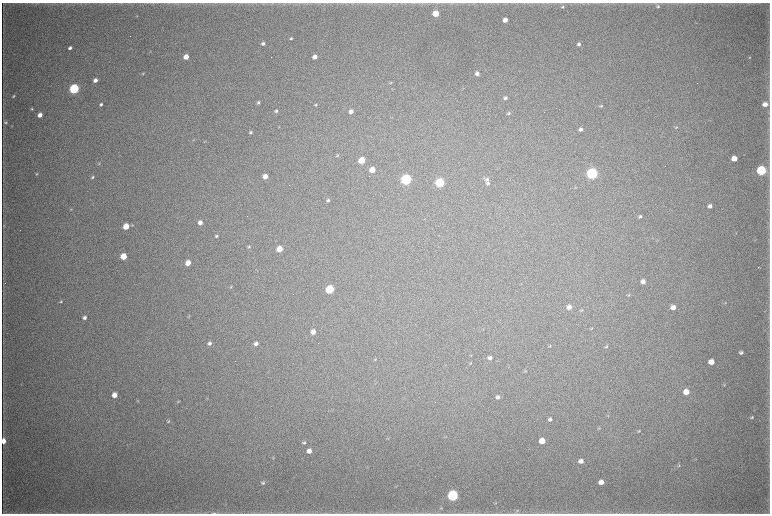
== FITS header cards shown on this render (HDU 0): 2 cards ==
NAXIS1  =                 1536 / length of data axis 1
NAXIS2  =                 1023 / length of data axis 2

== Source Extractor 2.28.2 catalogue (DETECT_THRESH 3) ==
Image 1536 x 1023 px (HDU 0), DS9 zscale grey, zoomed out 1/2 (1 PNG px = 2 x 2 image px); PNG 772 x 516 px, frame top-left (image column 1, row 1022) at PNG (2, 3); no overlay
Background 4100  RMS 36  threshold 109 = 3 sigma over >= 5 px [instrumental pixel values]
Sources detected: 123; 3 cannot appear on this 1/2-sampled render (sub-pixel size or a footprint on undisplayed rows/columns) and are not listed; the other 120 listed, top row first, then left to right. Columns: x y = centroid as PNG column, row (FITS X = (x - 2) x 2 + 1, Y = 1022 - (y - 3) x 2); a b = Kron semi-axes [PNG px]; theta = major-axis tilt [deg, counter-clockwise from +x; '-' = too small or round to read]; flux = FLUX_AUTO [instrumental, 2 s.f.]
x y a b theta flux
326 3 3 2 - 3.4e+03
658 6 5 5 - 1.3e+04
563 7 6 4 29 1.3e+04
436 13 4 4 - 1.6e+05
137 16 4 2 - 4.5e+03
505 20 4 3 - 6.4e+04
291 38 4 3 - 9.5e+03
263 43 4 3 - 1.9e+04
579 44 4 4 - 1.8e+04
70 48 4 3 - 2.3e+04
186 57 4 4 - 7.9e+04
315 57 4 4 - 5.7e+04
749 57 4 3 - 5.8e+03
143 73 4 3 - 8.1e+03
477 74 5 4 - 2.7e+04
95 80 4 3 - 4.0e+04
391 83 5 3 - 7.9e+03
74 89 5 4 - 1.1e+06
392 89 3 2 - 3.0e+03
13 96 4 3 - 8.2e+03
505 98 4 4 - 2.0e+04
258 103 4 3 - 1.2e+04
101 104 3 3 - 1.6e+04
765 104 4 4 - 5.2e+04
316 105 4 3 - 8.3e+03
601 106 5 3 - 8.6e+03
32 109 3 3 - 8.0e+03
276 111 4 4 - 1.3e+04
351 111 4 4 - 3.6e+04
508 113 5 4 - 1.3e+04
40 115 4 3 - 5.6e+04
5 122 5 4 - 1.2e+04
12 126 3 2 - 3.8e+03
279 127 4 2 - 4.6e+03
676 127 4 3 - 8.4e+03
580 129 5 4 - 2.5e+04
251 132 4 3 - 1.3e+04
194 140 4 2 - 4.4e+03
204 142 4 2 - 3.8e+03
337 155 4 3 - 8.7e+03
734 158 4 4 - 9.8e+04
362 160 4 4 - 1.6e+05
99 163 4 4 - 7.4e+03
372 170 4 4 - 1.1e+05
761 170 5 5 - 1.0e+06
592 173 5 5 - 1.8e+06
36 174 4 4 - 8.1e+03
265 176 4 4 - 6.0e+04
92 177 4 3 - 9.0e+03
406 179 5 5 - 1.5e+06
486 179 6 5 - 1.8e+04
440 183 5 4 - 6.8e+05
488 183 4 4 - 1.4e+04
575 188 4 2 - 4.7e+03
328 200 4 4 - 1.4e+04
710 206 5 4 - 2.9e+04
71 209 4 3 - 5.9e+03
640 216 5 3 - 1.3e+04
200 223 4 4 - 3.6e+04
3 225 4 3 - 6.0e+03
132 225 4 3 - 6.3e+03
126 226 4 4 - 1.3e+05
736 233 3 2 - 3.5e+03
216 236 4 3 - 1.2e+04
249 247 4 4 - 9.6e+03
279 249 4 4 - 1.2e+05
123 256 4 4 - 1.7e+05
188 263 4 4 - 8.3e+04
759 267 3 1 - 4.7e+03
257 271 3 2 - 3.4e+03
643 282 5 4 - 3.9e+04
231 287 5 2 - 6.3e+03
330 289 5 4 - 4.8e+05
629 295 5 3 - 6.3e+03
61 301 4 3 - 7.9e+03
725 303 4 3 - 5.6e+03
569 307 5 5 - 4.3e+04
673 307 5 4 - 5.0e+04
581 310 6 3 21 9.7e+03
189 317 4 3 - 6.4e+03
84 318 4 4 - 2.3e+04
591 328 5 3 - 7.6e+03
313 332 5 4 - 5.6e+04
209 343 4 4 - 2.0e+04
256 344 4 4 - 2.9e+04
550 346 5 3 - 6.9e+03
606 346 5 4 - 1.1e+04
741 352 4 3 - 1.6e+04
471 355 4 3 - 6.2e+03
490 358 5 4 - 2.3e+04
375 359 5 2 - 5.7e+03
711 362 5 4 - 7.7e+04
470 363 4 3 - 6.9e+03
525 371 5 3 - 7.3e+03
724 385 5 2 - 5.0e+03
686 392 5 4 - 9.4e+04
114 395 5 4 - 6.9e+04
498 397 5 4 - 2.0e+04
138 401 4 3 - 5.9e+03
178 401 4 3 - 6.1e+03
608 415 4 3 - 6.3e+03
752 417 5 3 - 1.0e+04
550 419 5 4 - 1.8e+04
168 421 5 4 - 1.1e+04
599 428 5 3 - 6.2e+03
639 431 5 4 - 8.7e+03
3 441 5 3 - 6.7e+04
542 441 5 4 - 9.6e+04
304 443 5 4 - 1.1e+04
309 451 5 5 - 4.6e+04
273 458 5 3 - 6.6e+03
581 461 5 4 - 4.0e+04
679 466 5 3 - 9.0e+03
601 482 4 4 - 5.0e+04
263 483 5 5 - 1.3e+04
453 495 5 5 - 1.5e+06
495 503 4 3 - 5.2e+03
441 508 4 3 - 5.7e+03
517 511 7 4 48 1.3e+04
214 513 10 3 -4 1.8e+04
At the frame edge (FLAGS 8, measured only in part): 3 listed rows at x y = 326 3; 3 441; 214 513
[3 sub-pixel or undisplayed-footprint detections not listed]